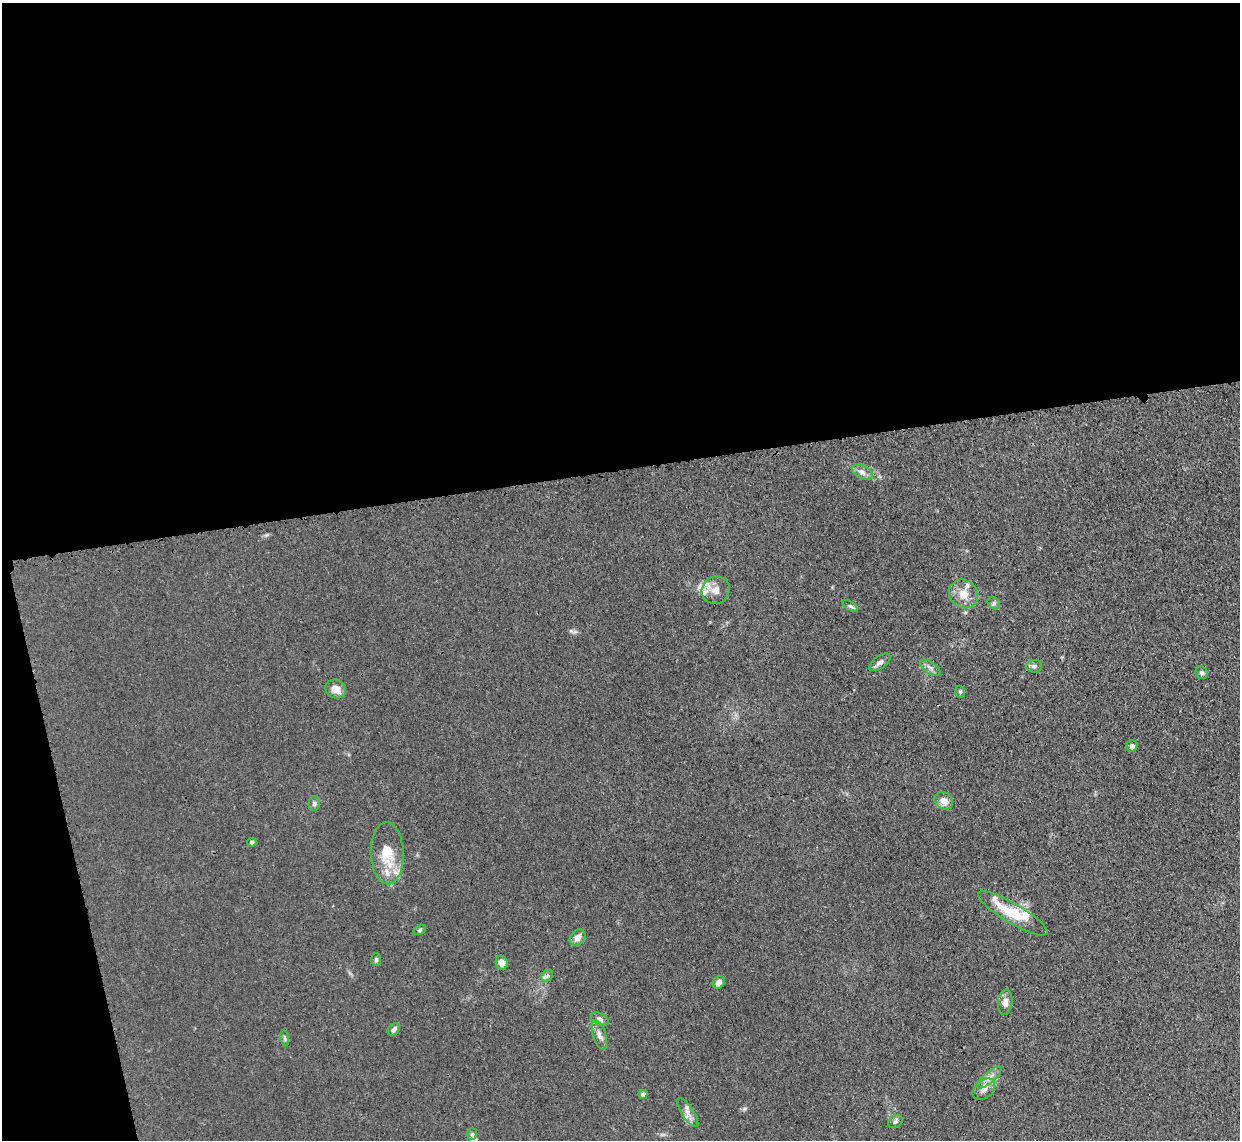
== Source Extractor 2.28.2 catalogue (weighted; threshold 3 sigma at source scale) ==
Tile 1 of 4 x 4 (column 1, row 1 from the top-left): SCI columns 27-1264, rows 3570-4707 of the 5002 x 4979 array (HDU 1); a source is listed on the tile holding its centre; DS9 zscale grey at full resolution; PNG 1242 x 1142 px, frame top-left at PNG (2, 3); each listed source drawn as its Kron ellipse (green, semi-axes under 4 px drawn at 4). Shown black and unused: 44% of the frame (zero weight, under 3 of 4 exposures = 3% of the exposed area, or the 3 px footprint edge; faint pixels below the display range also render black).
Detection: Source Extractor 2.28.2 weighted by HDU 2 'WHT'; one run over the whole footprint, this tile lists its part. Background 0.0232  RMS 0.004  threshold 0.018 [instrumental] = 3 sigma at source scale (4.5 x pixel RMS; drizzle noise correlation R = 1.50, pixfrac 1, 0.05/0.05 arcsec/px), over >= 5 px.
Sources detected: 39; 5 inside a brighter listed object's ellipse — not listed separately; the other 34 listed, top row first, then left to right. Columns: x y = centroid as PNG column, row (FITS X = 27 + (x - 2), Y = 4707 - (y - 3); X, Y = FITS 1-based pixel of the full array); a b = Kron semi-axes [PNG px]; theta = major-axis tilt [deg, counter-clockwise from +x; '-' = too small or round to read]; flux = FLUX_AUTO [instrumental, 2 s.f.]
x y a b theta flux
862 472 11 6 -29 1.8
716 590 14 13 - 4
964 594 15 13 -40 4.7
994 603 7 5 -44 0.83
850 606 9 4 -34 0.85
880 662 12 6 37 1.4
1034 666 8 6 6 1.1
930 668 12 6 -34 1.5
1201 673 6 6 - 0.97
336 689 11 9 -29 3.9
960 692 6 4 -70 0.58
1132 746 6 5 - 1.3
944 801 10 8 -36 3.1
314 803 7 5 87 1
252 842 5 4 - 0.78
387 853 31 16 -87 11
1013 913 40 10 -31 12
420 930 7 4 28 0.63
578 938 9 7 50 2.6
376 960 6 5 - 0.71
502 963 7 6 - 2.6
547 976 7 5 43 0.9
719 982 7 5 56 2.3
1005 1002 12 7 84 2.6
600 1019 9 6 -25 1.1
394 1029 7 5 46 1.3
599 1035 15 6 -73 2
285 1038 8 4 -81 0.67
989 1078 15 5 40 2.3
984 1089 13 9 42 2.5
643 1094 4 4 - 1.5
688 1113 17 6 -57 2.4
895 1121 8 6 37 0.92
472 1134 6 5 - 0.74